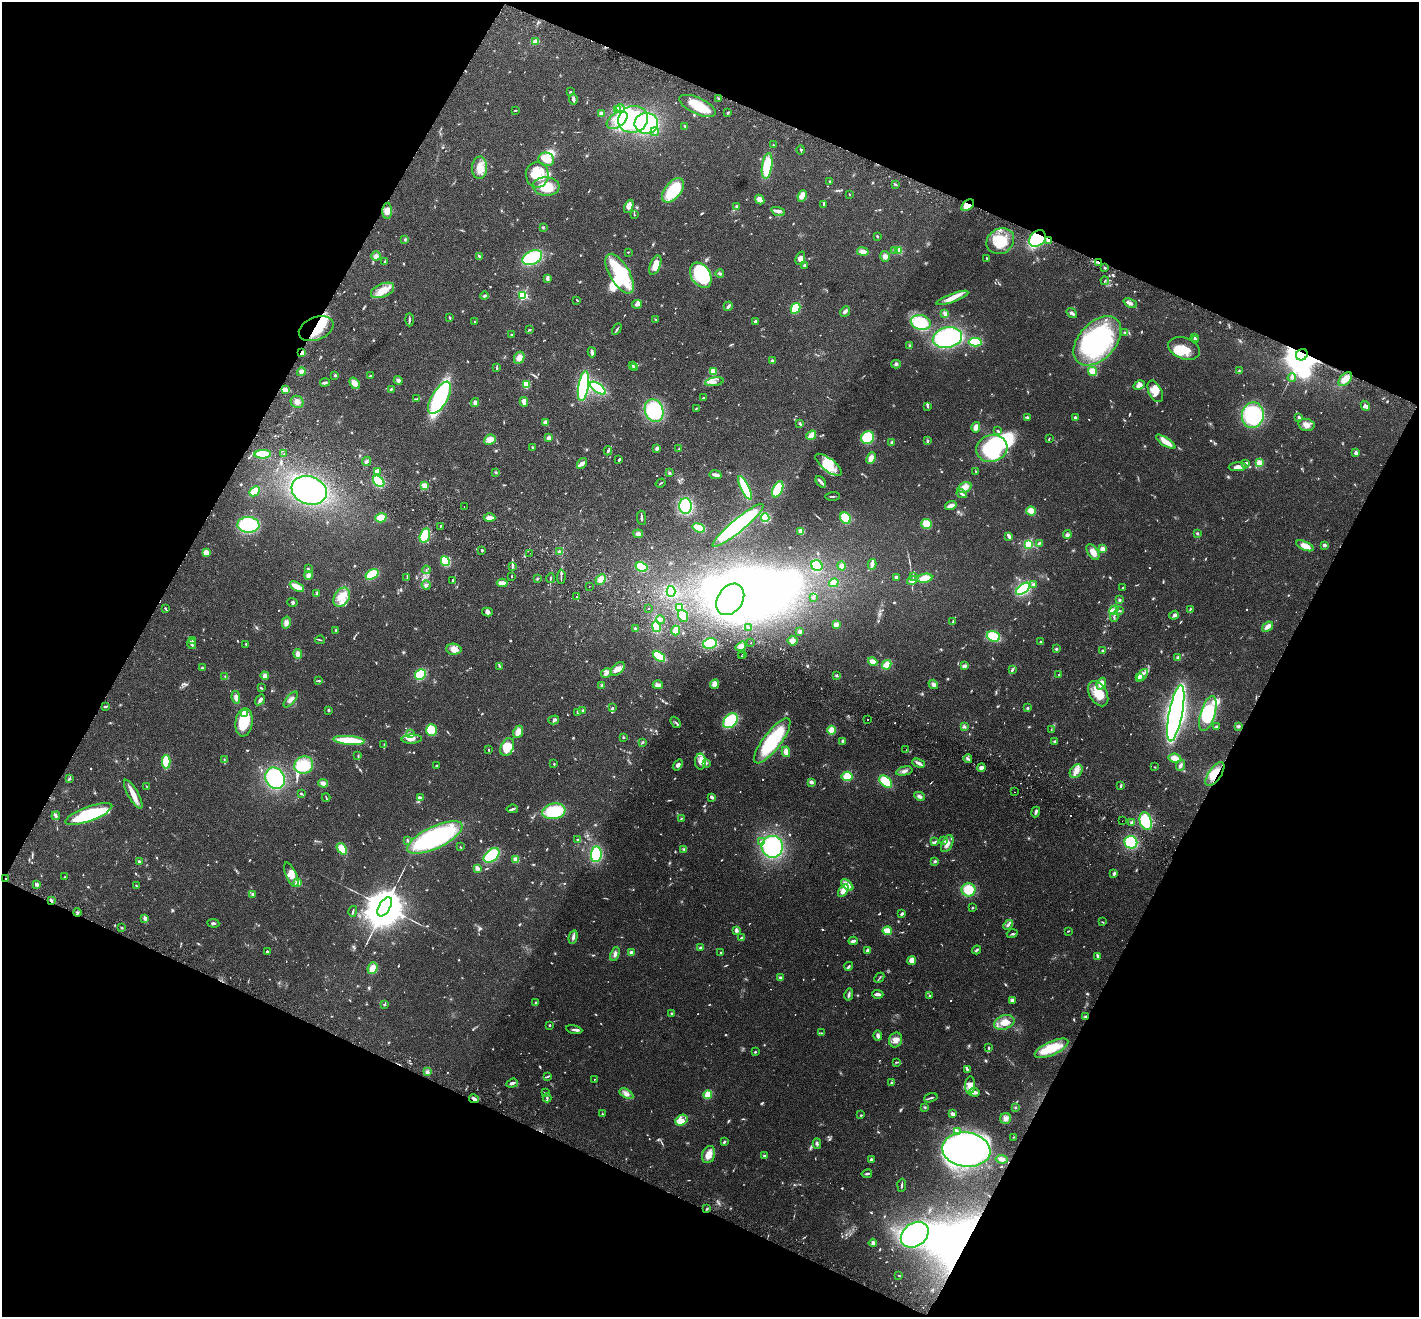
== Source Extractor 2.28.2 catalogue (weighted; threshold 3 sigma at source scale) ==
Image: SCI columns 31-5698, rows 199-5457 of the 5732 x 5790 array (HDU 1 of 3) = the unmasked area's bounding box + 8 px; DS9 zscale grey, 4 x 4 block average (1 PNG px = mean of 4 x 4 image px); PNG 1421 x 1319 px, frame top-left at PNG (2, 2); each listed source drawn as its Kron ellipse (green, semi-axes under 4 px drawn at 4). Shown black and unused: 45% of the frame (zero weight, under 2 of 3 exposures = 3% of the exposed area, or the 3 px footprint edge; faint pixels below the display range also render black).
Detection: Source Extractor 2.28.2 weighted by HDU 2 'WHT'. Background 0.0681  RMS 0.0082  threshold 0.0369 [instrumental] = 3 sigma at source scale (4.5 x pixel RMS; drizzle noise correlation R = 1.50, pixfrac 1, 0.05/0.05 arcsec/px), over >= 5 px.
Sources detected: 1152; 13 too faint to see at this stretch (4 x 4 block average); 28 inside a brighter object's white glare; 11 cosmic-ray / hot-pixel residue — neither listed nor drawn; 23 coinciding with a brighter row at this scale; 113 inside a brighter listed object's ellipse — not listed separately; of the other 964, all 500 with FLUX_AUTO >= 3.74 (the completeness limit of this list) listed and drawn (464 fainter detections not listed), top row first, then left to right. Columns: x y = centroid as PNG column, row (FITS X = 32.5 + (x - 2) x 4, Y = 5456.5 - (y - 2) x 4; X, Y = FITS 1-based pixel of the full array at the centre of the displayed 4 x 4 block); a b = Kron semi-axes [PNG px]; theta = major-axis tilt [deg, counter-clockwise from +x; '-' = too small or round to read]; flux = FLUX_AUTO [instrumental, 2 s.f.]
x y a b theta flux
536 41 3 3 - 38
570 92 2 2 - 9.1
719 98 3 2 - 6.3
573 99 5 3 - 14
698 106 19 8 -25 140
620 108 4 3 - 12
618 109 4 2 - 7.7
515 111 2 2 - 4
601 113 4 3 - 11
728 113 3 2 - 7
633 119 15 13 17 170
617 120 11 7 34 63
646 123 12 10 2 410
685 126 3 2 - 5.3
655 132 4 3 - 9.6
773 145 2 2 - 10
801 150 5 2 - 4.6
546 159 8 6 -16 56
767 166 13 5 82 180
480 168 11 7 86 66
537 175 13 11 -84 92
830 181 3 2 - 4.4
895 184 4 2 - 7.4
546 186 13 9 -4 140
673 190 14 8 51 220
850 194 3 2 - 4.1
802 196 6 4 67 37
760 199 5 3 - 41
823 204 3 2 - 4.7
968 205 7 4 41 55
629 206 7 4 66 31
736 206 3 3 - 5.7
387 211 8 4 89 34
778 211 7 4 -21 19
634 215 3 2 - 4.3
543 227 4 2 - 5.7
877 236 2 2 - 7.3
1037 238 9 7 43 310
405 240 3 2 - 4.9
1049 240 3 2 - 15
1000 241 14 12 35 120
898 250 4 3 - 14
895 251 3 2 - 6
628 252 2 2 - 3.8
863 252 6 4 -10 30
376 256 5 4 - 17
479 256 3 2 - 6.6
885 256 5 4 - 22
532 258 10 6 24 300
800 258 7 4 69 21
987 258 3 2 - 4.8
385 262 2 2 - 8.7
1098 262 4 2 - 7.9
655 265 10 5 68 56
805 265 3 3 - 6.6
1105 268 2 2 - 9
620 274 22 10 -59 300
720 274 4 3 - 8.2
701 275 13 9 -57 500
547 278 3 2 - 18
1105 281 4 2 - 5.3
382 290 12 6 23 60
523 295 2 2 - 630
485 296 4 3 - 7.4
952 298 17 4 20 56
577 300 3 2 - 4.1
1130 303 7 3 -26 20
637 304 5 3 - 20
728 306 5 2 - 12
795 308 5 4 - 110
845 311 6 3 49 15
1072 313 5 2 - 15
945 314 3 2 - 17
450 318 4 2 - 5.5
656 319 2 2 - 4.2
409 320 7 2 -90 8.5
475 321 2 2 - 4.4
755 321 3 2 - 11
921 322 10 7 -12 200
316 329 18 11 22 130
530 329 3 2 - 3.8
617 329 6 2 60 6.8
1124 333 2 2 - 3.8
511 334 2 2 - 18
1194 337 3 2 - 5.2
947 338 15 10 13 480
1196 340 2 2 - 3.9
1097 341 29 18 47 740
975 342 6 3 2 180
909 346 4 2 - 6.5
1184 348 16 10 -20 82
592 352 5 2 - 16
302 353 3 2 - 46
1302 355 6 5 - 11000
519 358 6 5 - 34
772 361 4 3 - 8.4
896 364 5 3 - 9.8
632 365 3 2 - 4.1
635 367 4 2 - 5.6
497 368 3 2 - 11
713 371 4 3 - 44
1092 371 4 4 - 58
1239 371 2 2 - 6.5
301 372 4 4 - 23
335 375 3 3 - 4.9
371 376 3 2 - 5.7
1292 378 4 3 - 8.4
1345 379 8 5 46 45
398 380 4 4 - 12
714 382 9 2 9 17
325 383 5 2 - 14
355 383 6 4 -52 35
526 384 4 3 - 97
1139 385 6 4 30 28
583 386 15 5 80 390
598 388 9 4 -35 290
391 389 3 2 - 6.5
285 390 4 2 - 44
1155 391 11 6 -64 45
440 398 18 8 59 500
703 398 3 2 - 4.3
417 399 3 2 - 3.9
297 402 6 6 - 25
524 402 5 2 - 36
475 403 4 3 - 15
927 406 3 2 - 8.3
1365 406 5 3 - 13
696 408 4 2 - 4.4
654 411 11 9 -69 280
1253 415 13 11 78 360
1027 417 3 2 - 7.9
1075 417 2 2 - 36
1299 417 3 3 - 10
545 423 4 3 - 18
800 423 3 2 - 5.4
1306 425 8 6 -11 30
976 427 5 3 - 31
998 431 4 2 - 7.6
811 435 5 3 - 61
868 437 7 6 - 170
549 438 2 2 - 57
1049 438 3 2 - 4
490 440 6 5 - 53
927 441 3 2 - 7.2
892 442 4 3 - 9.8
1166 442 11 3 -33 69
532 447 3 2 - 4.4
657 448 4 3 - 12
679 448 4 2 - 4.8
992 448 16 13 16 380
608 451 4 2 - 8.8
1356 452 4 3 - 7.1
263 454 8 4 3 140
284 454 2 2 - 8.8
871 458 6 3 63 35
619 460 4 2 - 5.2
366 461 5 2 - 9.2
582 463 6 4 53 20
1246 463 3 3 - 7.3
1259 463 4 4 - 47
828 465 16 6 -37 78
1238 467 9 4 4 24
377 471 3 3 - 18
976 471 2 2 - 4.4
496 472 3 3 - 5.5
669 473 3 2 - 5.2
716 475 6 2 -9 24
379 481 6 4 -43 150
821 482 6 3 -49 12
660 483 5 2 - 4.5
425 486 4 3 - 42
745 488 13 4 -64 230
965 488 7 5 22 41
778 489 8 5 65 150
309 490 18 14 -19 680
254 491 6 3 43 87
962 494 5 2 - 11
832 496 7 2 2 6
951 505 6 3 18 29
685 506 8 6 -89 340
464 507 2 2 - 7.7
1031 511 5 4 - 51
765 517 4 4 - 140
381 518 6 4 17 80
490 518 6 3 -1 37
641 518 7 2 -84 14
845 518 6 5 - 130
927 524 5 5 - 75
248 525 11 8 -3 340
738 525 32 6 39 640
440 526 2 2 - 4.8
699 528 6 3 -19 130
801 531 3 2 - 48
1197 533 2 2 - 17
638 534 5 4 - 15
1067 535 4 4 - 11
425 536 7 5 74 150
1009 536 4 2 - 19
1039 543 4 2 - 6.5
1029 544 2 2 - 610
1324 545 2 2 - 27
1305 546 9 4 -24 51
1103 549 4 3 - 25
482 550 3 2 - 4.6
559 552 3 2 - 6.9
1093 552 9 5 -58 41
206 553 4 3 - 37
530 553 2 2 - 4.3
445 561 5 4 - 130
872 564 5 3 - 14
817 565 6 5 - 140
512 566 3 2 - 10
841 566 4 4 - 13
642 567 6 4 -28 120
308 569 3 3 - 6.4
426 570 4 2 - 4.5
372 574 7 4 34 150
309 575 4 3 - 25
913 576 3 2 - 4.8
512 577 3 2 - 4.3
561 577 7 2 86 8.6
896 577 2 2 - 15
407 578 4 2 - 4
550 578 5 2 - 5.6
925 578 7 4 10 61
537 579 2 2 - 4
601 579 6 4 45 43
453 580 3 2 - 5.6
912 580 5 3 - 18
502 583 5 3 - 46
834 583 5 3 - 47
1034 584 3 2 - 5.7
426 585 5 2 - 7.4
589 586 2 2 - 7.6
297 587 8 3 -27 68
1123 588 3 2 - 6
1023 589 8 4 38 270
671 591 5 4 - 210
317 593 3 3 - 6.7
342 597 10 7 60 60
576 597 2 2 - 5
813 597 2 2 - 6.2
730 599 17 12 56 1000
1119 600 3 3 - 6.7
292 602 5 3 - 6.7
648 608 2 2 - 4.9
679 608 4 3 - 97
165 609 2 2 - 3.8
1190 609 4 2 - 5.4
1114 610 5 2 - 12
1119 611 3 2 - 4.6
487 612 5 4 - 17
1174 615 5 3 - 10
683 616 6 5 - 58
1114 617 4 3 - 7.6
660 620 4 3 - 15
953 622 3 2 - 7.1
286 623 6 4 76 24
836 625 4 4 - 25
656 627 5 3 - 64
1268 627 6 3 39 31
748 628 2 2 - 10
636 629 4 3 - 9.6
336 630 2 2 - 4.1
676 631 5 3 - 48
800 631 3 2 - 14
993 636 7 5 -19 150
320 640 4 2 - 4.9
192 641 3 2 - 5.1
792 641 5 4 - 20
1040 642 2 2 - 8.3
710 643 7 5 11 170
750 643 2 2 - 8
192 644 5 2 - 11
246 644 3 2 - 3.9
741 646 6 4 37 26
454 649 7 5 -2 38
1056 649 3 3 - 6
1103 650 3 2 - 8.3
298 654 5 3 - 24
743 654 2 2 - 3.7
659 656 7 3 -36 170
741 656 2 2 - 17
1178 657 3 3 - 9.3
873 662 5 3 - 37
887 665 5 3 - 87
500 666 4 2 - 5.2
964 666 4 3 - 14
202 668 3 2 - 4.4
618 669 8 5 41 32
1012 670 4 2 - 10
606 673 5 4 - 16
420 674 6 5 - 160
836 675 3 2 - 6
1059 675 3 2 - 3.9
1142 675 7 2 51 19
225 676 4 2 - 5.8
265 676 4 4 - 19
1139 677 4 3 - 28
319 681 4 2 - 5.9
715 684 5 4 - 43
933 684 5 3 - 17
1101 684 6 4 67 47
602 685 4 3 - 8.5
658 685 5 3 - 19
261 688 2 2 - 8.1
1098 694 13 8 -60 92
236 697 6 4 -83 18
291 699 10 3 50 20
260 700 6 3 54 16
105 706 3 2 - 3.9
612 708 3 2 - 8.7
1027 708 3 2 - 5.3
328 710 3 2 - 8.1
583 710 3 2 - 5.2
578 712 2 2 - 8.7
245 713 3 2 - 250
1176 713 29 6 79 2400
1208 713 18 7 73 190
867 719 2 2 - 3.8
554 720 5 4 - 12
730 721 8 6 46 230
244 722 14 8 82 160
675 722 6 2 -53 7.1
1238 726 3 3 - 8.2
964 727 4 2 - 7.5
1216 727 3 3 - 6.2
431 730 6 5 - 120
832 730 4 4 - 46
1051 730 4 2 - 4.4
518 732 6 4 66 37
410 733 4 2 - 5.1
623 737 3 2 - 4.6
412 739 10 4 3 27
349 740 15 3 -5 240
772 741 27 9 52 400
843 741 3 3 - 8.8
1055 741 3 2 - 6.3
642 742 3 2 - 4.6
384 745 3 2 - 5.6
507 747 9 6 66 100
489 750 2 2 - 4.7
906 750 2 2 - 8.3
786 752 5 3 - 31
358 756 3 2 - 5
1175 758 6 4 -7 36
224 759 2 2 - 4.1
968 759 4 2 - 7.3
700 761 8 5 -89 30
166 762 6 3 88 130
706 763 3 3 - 7.1
919 763 6 4 -19 16
554 764 2 2 - 5.5
304 765 9 8 - 130
436 765 2 2 - 4.3
678 765 6 4 53 17
1180 765 6 3 69 12
1155 767 2 2 - 4.2
981 768 4 3 - 20
904 771 8 3 13 16
1076 771 7 5 50 32
1215 774 14 6 55 84
847 776 5 4 - 75
69 778 3 2 - 5.9
275 778 11 9 -58 340
886 781 7 5 -42 120
811 782 4 3 - 14
323 783 5 3 - 30
1121 785 4 2 - 6.6
147 786 4 2 - 3.9
1014 792 2 2 - 19
133 794 16 5 -61 50
301 794 2 2 - 5.6
919 796 5 3 - 16
326 797 4 2 - 5.3
420 797 3 2 - 5.7
712 797 3 2 - 13
512 809 6 2 7 8.8
554 811 11 8 9 220
1036 812 5 2 - 14
89 814 25 7 20 310
56 816 4 3 - 9.1
681 818 3 2 - 3.8
1122 821 2 2 - 4.2
1146 821 9 6 -72 230
1132 823 2 2 - 54
435 837 30 11 26 680
407 840 3 2 - 5.6
577 840 3 2 - 5.1
943 840 4 3 - 8.4
761 841 3 2 - 5.1
935 842 3 2 - 6.9
1131 842 6 6 - 230
947 844 9 5 63 29
460 847 3 2 - 3.9
772 847 11 10 - 450
342 849 6 4 -52 84
683 849 3 2 - 4.9
596 854 8 5 82 210
492 855 9 5 39 230
516 859 4 4 - 24
139 861 3 2 - 7.8
935 861 4 3 - 6.7
477 868 3 2 - 28
1114 873 3 3 - 9.2
291 875 13 5 -66 39
65 877 2 2 - 5.3
6 879 2 2 - 4.1
298 883 2 2 - 240
37 884 4 3 - 11
847 885 7 3 -41 46
136 886 2 2 - 4.1
843 890 7 4 56 38
968 890 7 6 - 110
252 894 3 3 - 5.7
51 901 3 2 - 8.2
385 907 10 5 60 35000
972 908 3 2 - 4
353 911 5 2 - 7.2
77 913 4 2 - 6.2
902 914 4 2 - 10
145 919 4 3 - 9.7
1103 922 3 2 - 3.9
213 923 6 2 -7 7.6
1008 925 5 2 - 11
121 928 2 2 - 4
736 930 4 3 - 12
887 931 4 4 - 40
1068 931 3 2 - 3.8
1012 934 5 2 - 7.1
573 937 7 3 77 14
741 938 4 3 - 7.6
853 941 4 2 - 15
701 948 3 2 - 13
976 950 4 2 - 8.5
267 951 2 2 - 15
868 951 4 3 - 16
631 952 4 3 - 17
721 953 2 2 - 20
615 954 7 3 69 16
1097 956 3 2 - 15
912 960 4 4 - 35
849 966 4 2 - 6
372 968 6 5 - 41
780 977 2 2 - 14
879 978 5 2 - 5.2
878 994 6 2 -2 23
849 995 6 2 77 11
929 996 2 2 - 5.1
1012 1000 3 2 - 23
536 1002 4 2 - 4.7
384 1004 4 2 - 5.3
672 1013 2 2 - 5.8
1085 1017 4 2 - 7.4
1004 1022 10 7 19 53
550 1025 2 2 - 21
574 1029 8 2 -10 10
821 1033 2 2 - 3.9
878 1036 5 3 - 17
896 1040 7 6 - 36
989 1048 3 2 - 4.7
1051 1048 18 6 24 160
755 1052 2 2 - 5
896 1062 3 2 - 4.7
967 1069 3 2 - 9.3
427 1072 3 3 - 14
548 1076 4 2 - 4.2
594 1079 2 2 - 3.8
512 1083 5 3 - 16
892 1083 3 2 - 9.3
970 1085 8 5 87 40
974 1092 5 3 - 19
546 1093 3 2 - 3.8
626 1094 7 4 -30 21
708 1095 4 3 - 99
547 1098 4 2 - 6.8
931 1098 7 2 17 8.6
474 1099 5 3 - 15
925 1107 4 2 - 5.2
1015 1107 3 2 - 4.6
602 1114 2 2 - 3.9
952 1114 4 3 - 16
861 1115 2 2 - 4.7
1006 1118 5 5 - 20
682 1120 6 5 - 27
958 1132 4 2 - 12
1013 1137 2 2 - 4.7
724 1142 3 2 - 7.2
817 1143 5 3 - 8.8
966 1150 24 17 -7 2600
709 1155 9 6 70 43
765 1156 3 3 - 8.9
871 1159 2 2 - 48
1002 1159 6 4 -7 18
867 1174 5 2 - 9.5
902 1185 6 2 86 7.3
707 1209 3 2 - 5.4
915 1235 15 11 37 1100
873 1243 4 3 - 20
899 1275 3 2 - 3.9
Overlapping masked pixels (flux is a lower limit): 13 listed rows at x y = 968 205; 1037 238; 1049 240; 1098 262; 316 329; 302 353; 1302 355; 1215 774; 51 901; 77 913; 1085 1017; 474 1099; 707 1209
Diffuse or blended objects may show on this block-average render without a row.